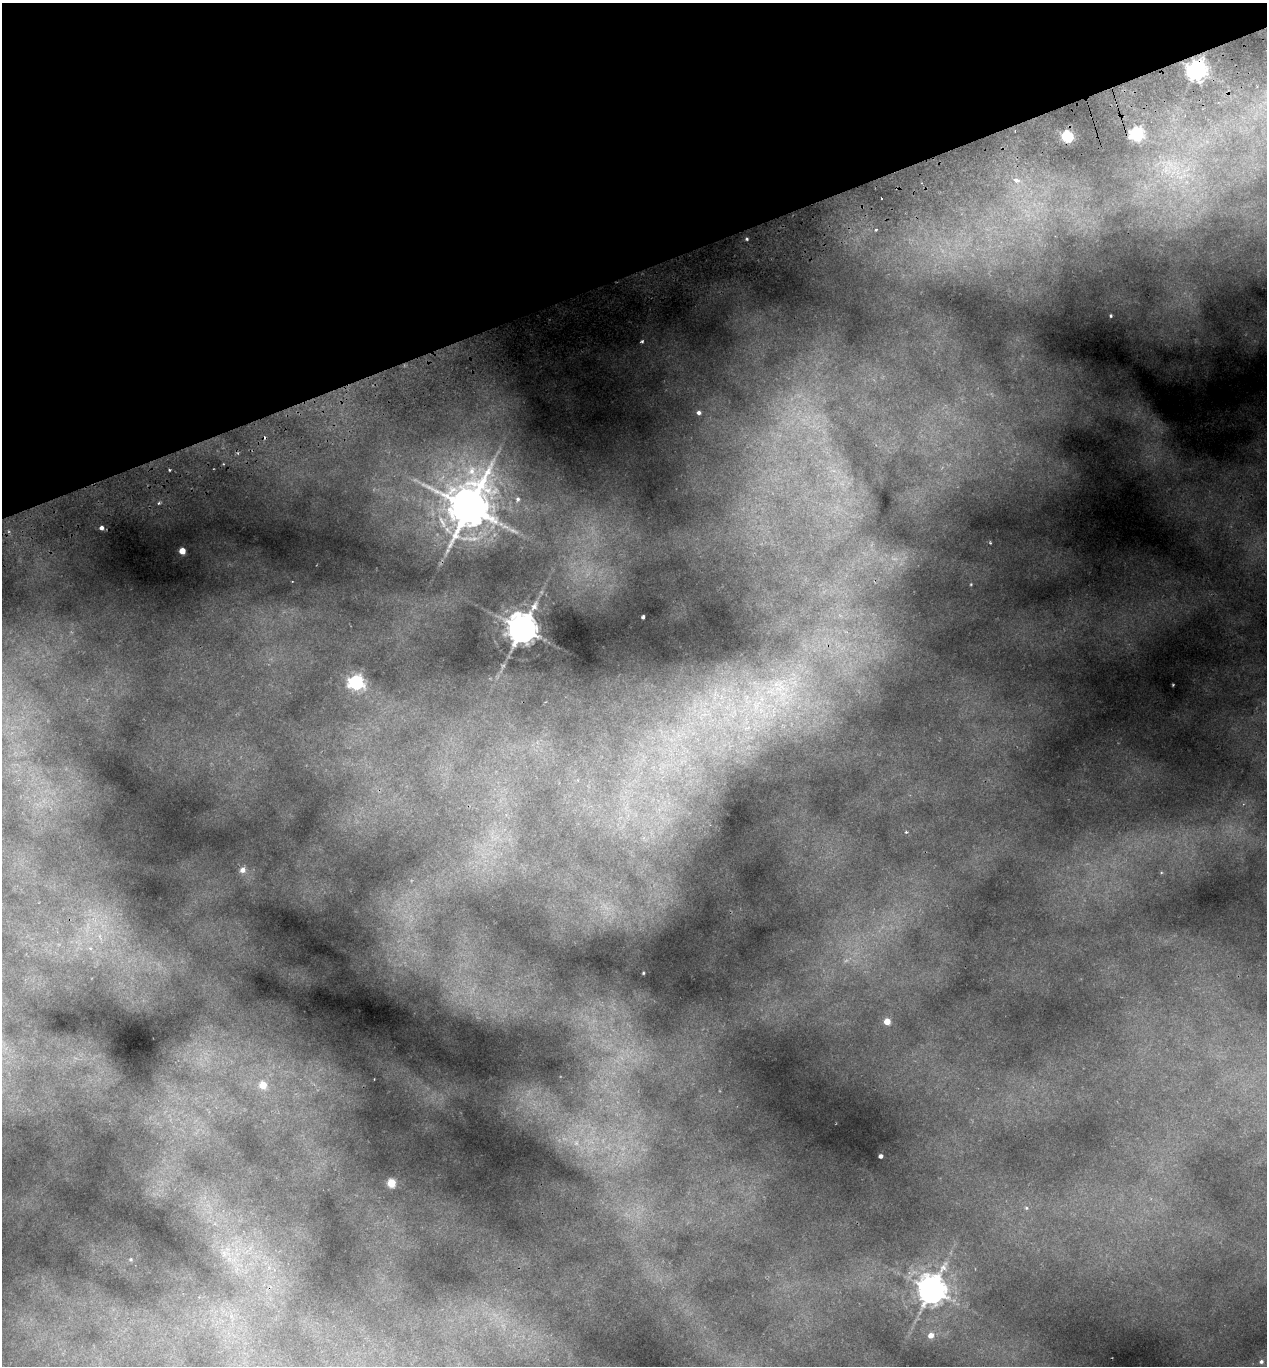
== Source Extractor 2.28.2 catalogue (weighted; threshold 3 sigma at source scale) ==
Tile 3 of 4 x 4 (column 3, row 1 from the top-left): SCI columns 2659-3923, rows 4152-5515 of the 5369 x 5573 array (HDU 1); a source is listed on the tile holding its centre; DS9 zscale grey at full resolution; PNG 1269 x 1368 px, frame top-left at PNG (2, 3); no overlay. Shown black and unused: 20% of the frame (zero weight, under 2 of 3 exposures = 4% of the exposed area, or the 3 px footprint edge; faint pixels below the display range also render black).
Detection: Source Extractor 2.28.2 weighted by HDU 2 'WHT'; one run over the whole footprint, this tile lists its part. Background 0.145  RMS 0.0072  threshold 0.0323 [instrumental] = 3 sigma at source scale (4.5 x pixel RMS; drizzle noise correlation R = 1.50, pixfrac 1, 0.0396/0.0396 arcsec/px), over >= 5 px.
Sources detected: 29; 1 cosmic-ray / hot-pixel residue — not listed; the other 28 listed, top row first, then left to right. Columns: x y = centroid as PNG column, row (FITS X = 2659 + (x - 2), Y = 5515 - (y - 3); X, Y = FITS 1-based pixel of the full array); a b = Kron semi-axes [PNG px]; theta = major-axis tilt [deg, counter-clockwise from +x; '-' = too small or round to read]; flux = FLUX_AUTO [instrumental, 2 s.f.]
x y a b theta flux
1196 70 7 6 - 320
1136 134 6 6 - 110
1067 136 5 5 - 48
1016 180 7 5 -43 2
876 229 4 4 - 1.2
747 239 4 3 - 0.65
1111 316 3 3 - 0.84
642 341 4 3 - 0.81
699 412 4 4 - 1.3
472 471 12 9 86 6.2
518 499 5 5 - 1.1
469 508 13 11 82 1700
101 528 4 4 - 1.7
182 551 4 4 - 7.6
534 607 11 8 51 3.3
643 616 3 2 - 0.93
522 629 9 8 - 1100
356 682 6 6 - 140
906 832 3 3 - 0.52
242 870 6 6 - 2.9
643 973 3 2 - 0.43
887 1021 5 4 - 8
263 1085 5 5 - 12
880 1156 4 3 - 1.6
391 1183 5 5 - 20
931 1290 8 8 - 780
931 1335 5 5 - 3.3
1261 1362 3 3 - 0.74
Overlapping masked pixels (flux is a lower limit): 1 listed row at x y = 1196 70